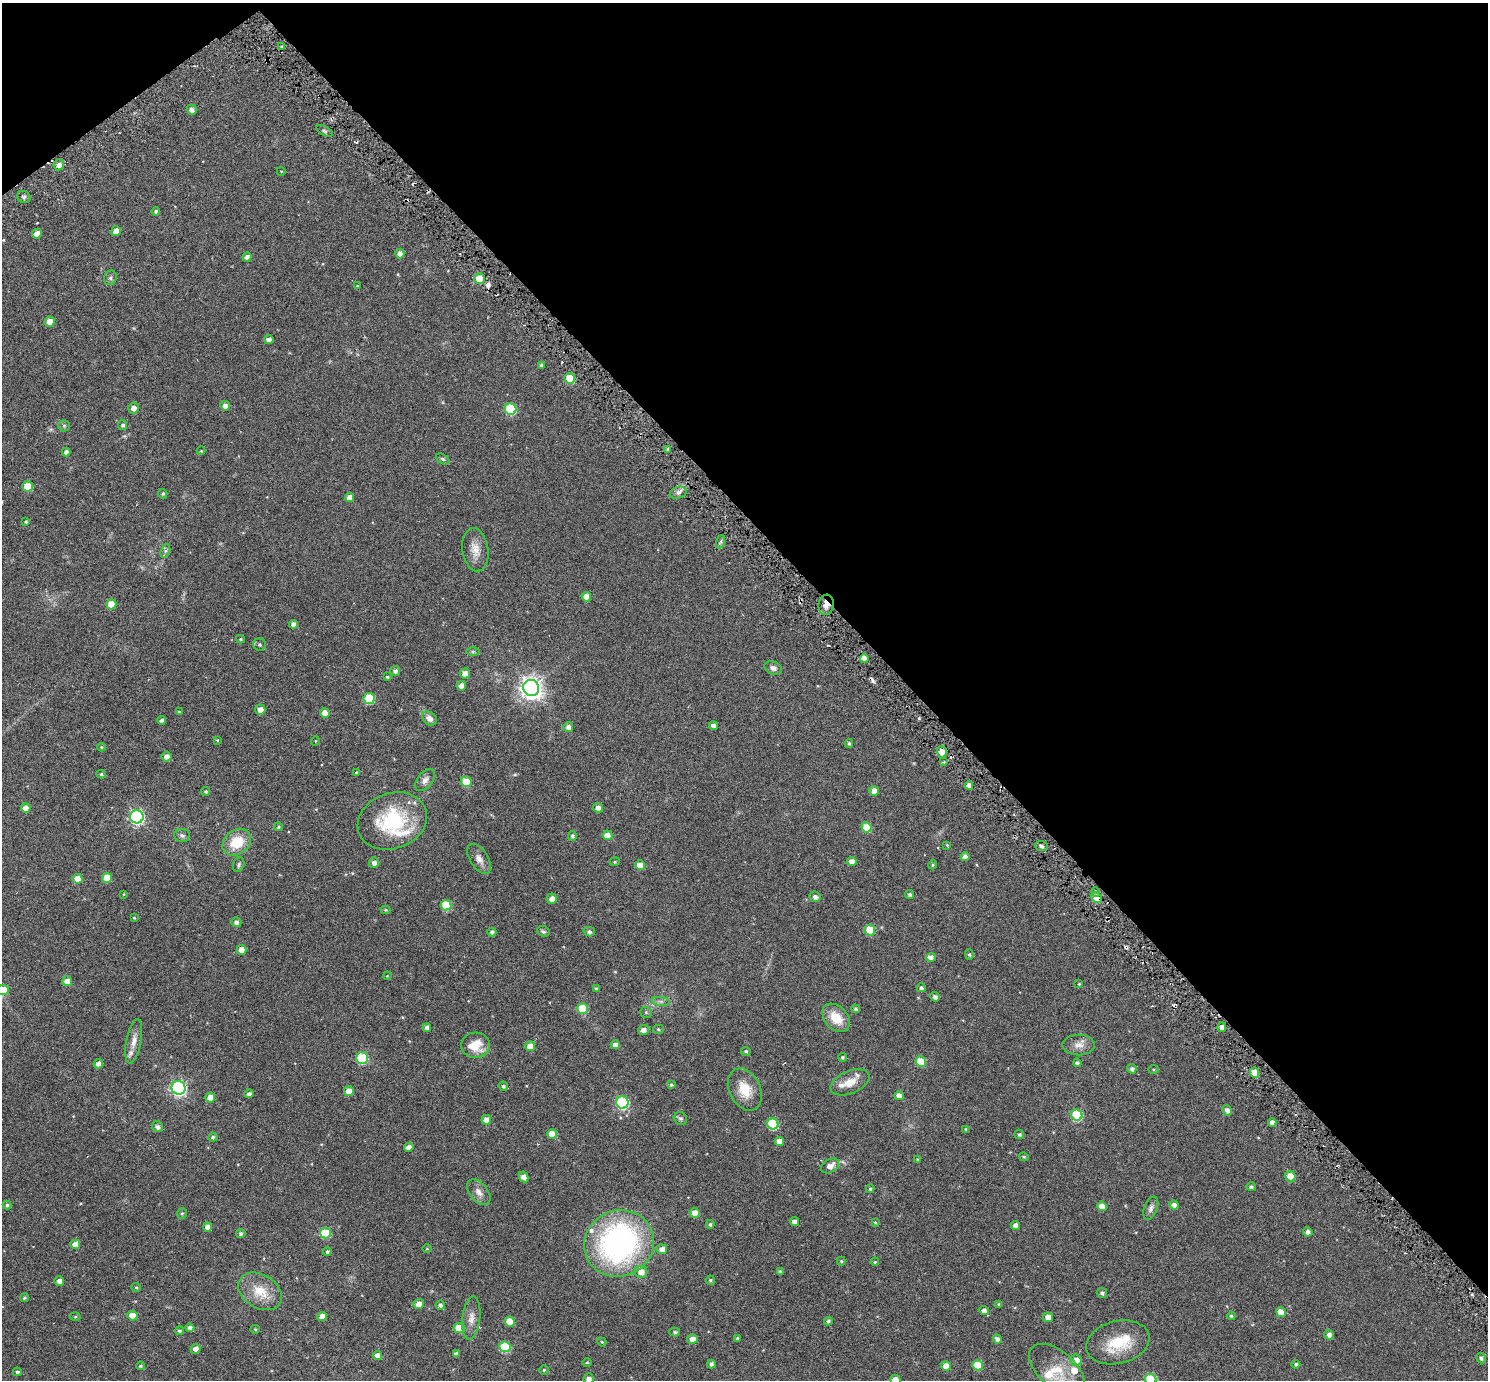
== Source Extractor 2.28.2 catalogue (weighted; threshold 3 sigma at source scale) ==
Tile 3 of 4 x 4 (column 3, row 1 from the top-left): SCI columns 3037-4522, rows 4345-5722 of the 6069 x 6069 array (HDU 1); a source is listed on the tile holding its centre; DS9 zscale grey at full resolution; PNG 1490 x 1382 px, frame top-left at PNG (2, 3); each listed source drawn as its Kron ellipse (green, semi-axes under 4 px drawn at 4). Shown black and unused: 40% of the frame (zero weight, under 3 of 6 exposures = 3% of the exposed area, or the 3 px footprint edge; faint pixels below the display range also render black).
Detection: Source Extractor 2.28.2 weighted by HDU 2 'WHT'; one run over the whole footprint, this tile lists its part. Background 0.032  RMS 0.0083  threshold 0.0339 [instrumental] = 3 sigma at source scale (4.09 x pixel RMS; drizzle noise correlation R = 1.36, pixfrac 0.8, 0.05/0.05 arcsec/px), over >= 5 px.
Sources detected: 258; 1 inside a brighter object's white glare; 7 cosmic-ray / hot-pixel residue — neither listed nor drawn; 8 inside a brighter listed object's ellipse — not listed separately; the other 242 listed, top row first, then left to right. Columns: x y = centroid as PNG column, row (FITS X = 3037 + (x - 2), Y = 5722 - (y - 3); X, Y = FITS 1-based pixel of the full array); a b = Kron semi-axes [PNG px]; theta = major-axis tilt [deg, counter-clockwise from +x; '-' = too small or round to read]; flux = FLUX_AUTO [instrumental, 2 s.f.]
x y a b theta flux
282 47 3 2 - 0.97
192 110 5 4 - 2.4
325 131 9 4 -27 1.2
59 165 5 5 - 3
281 171 4 3 - 0.46
24 197 7 6 - 1.5
156 211 4 4 - 1.2
116 231 5 4 - 4.5
37 234 5 5 - 5.5
400 254 5 4 - 3.5
247 257 4 4 - 2.7
110 278 7 6 - 1.6
479 279 5 5 - 13
357 286 4 3 - 0.47
50 322 5 5 - 7.5
269 340 4 4 - 3.1
541 366 4 3 - 1.5
570 378 5 5 - 15
225 406 5 4 - 3.8
133 408 5 5 - 3.8
511 409 6 6 - 43
123 425 5 4 - 1.4
64 426 6 5 - 1.1
668 449 4 3 - 1.1
201 451 4 4 - 0.61
66 452 4 4 - 2.7
443 459 7 4 -27 1.1
27 486 5 5 - 11
678 493 9 6 16 2.3
163 494 5 4 - 1
350 497 4 4 - 5
26 522 4 4 - 1
720 542 7 4 70 1.3
475 550 21 13 -81 8.2
165 551 7 4 71 1.4
586 597 5 4 - 5.9
111 604 5 5 - 13
826 605 10 7 83 4.1
293 624 4 4 - 3.3
240 639 4 4 - 0.77
260 644 6 6 - 1.1
473 652 6 4 0 1
864 658 4 4 - 5.9
773 668 9 6 -21 2.4
395 671 5 5 - 2.3
465 673 5 5 - 4.6
387 677 3 3 - 0.9
461 686 5 5 - 5.4
531 688 8 8 - 470
369 698 5 5 - 31
260 710 5 5 - 5.2
179 712 3 3 - 0.94
325 713 5 5 - 5.5
429 718 8 6 -41 3.5
162 720 4 4 - 2.1
713 726 4 4 - 2.6
568 727 5 5 - 3
217 740 3 2 - 0.64
315 741 5 3 - 0.47
849 743 4 3 - 1.1
101 747 4 4 - 0.7
942 752 5 5 - 6.2
166 757 5 5 - 3.7
944 762 4 4 - 0.73
357 773 4 4 - 0.95
101 774 5 4 - 1
425 780 13 7 50 3.4
466 782 5 5 - 19
969 785 4 4 - 3.3
874 791 5 5 - 4.9
206 792 5 4 - 1
26 808 5 4 - 5
598 808 5 4 - 3.4
137 817 7 6 - 140
392 821 35 28 20 50
279 827 4 3 - 0.73
866 827 5 5 - 16
607 835 5 4 - 5.7
182 836 8 6 -5 1.9
572 836 5 4 - 1.4
237 842 15 12 37 19
947 845 4 3 - 0.64
1042 846 6 5 - 1.9
965 857 4 4 - 3.6
479 859 17 9 -57 4.5
852 861 5 4 - 4
615 862 5 4 - 0.94
374 863 5 5 - 3
239 865 7 5 67 1.3
640 865 5 5 - 7.3
933 865 4 4 - 0.8
107 878 5 5 - 12
78 879 5 4 - 8.6
1096 892 5 3 - 0.86
124 894 4 2 - 0.49
910 894 4 4 - 1.6
815 897 6 5 - 2.3
1096 898 6 5 - 8.6
552 899 5 5 - 3.4
446 905 5 5 - 23
386 910 5 4 - 0.62
134 918 3 2 - 0.58
236 922 5 5 - 2.6
870 930 5 5 - 25
543 931 6 5 - 1.3
492 932 4 4 - 1.8
589 932 6 4 -15 1.6
242 950 5 5 - 7
969 955 5 4 - 1.1
931 958 5 4 - 2
387 976 4 3 - 0.49
67 981 5 4 - 5.9
1079 984 4 3 - 0.57
921 988 5 4 - 1.6
596 989 4 3 - 1.5
3 990 6 5 - 19
935 997 5 4 - 2.2
661 1001 9 4 -8 1.8
583 1009 5 5 - 24
856 1009 4 4 - 1.3
646 1012 5 5 - 1.1
836 1018 16 11 -48 13
1222 1027 4 4 - 4.2
427 1028 4 4 - 2.5
658 1029 5 4 - 0.91
643 1030 5 5 - 3.9
134 1041 22 7 79 5.9
475 1045 14 12 5 14
615 1045 4 4 - 3.5
1079 1045 16 10 1 5.5
530 1046 5 5 - 6.3
746 1051 5 4 - 0.96
843 1057 4 4 - 1.1
362 1058 6 5 - 48
921 1062 5 5 - 19
1077 1063 4 4 - 1.9
98 1064 5 4 - 3.9
1132 1069 5 4 - 2
1153 1069 5 3 - 0.66
1255 1073 5 4 - 8.3
850 1082 20 11 23 9.5
671 1085 4 3 - 1.1
503 1086 5 4 - 1.3
179 1088 7 6 - 170
745 1090 22 15 -63 14
349 1091 5 5 - 7.9
249 1094 4 4 - 2.2
899 1096 5 4 - 4.6
210 1097 5 5 - 6.5
622 1103 6 6 - 73
1227 1110 5 4 - 2.7
1077 1115 6 5 - 41
680 1118 7 6 - 1.5
486 1120 5 4 - 6.2
1272 1122 4 4 - 3.4
773 1124 6 5 - 34
157 1127 6 5 - 2.5
966 1129 4 3 - 1
552 1134 5 5 - 13
1019 1134 5 4 - 1.4
213 1137 5 4 - 1.2
779 1142 4 4 - 4.7
409 1147 4 4 - 4.1
1024 1157 5 4 - 0.87
918 1160 4 3 - 0.71
830 1166 10 6 30 4.5
1290 1176 5 5 - 9.3
524 1177 6 4 -61 4.2
1251 1187 5 4 - 1.3
870 1189 4 3 - 0.97
479 1192 15 9 -50 4.8
7 1205 4 4 - 1.2
1174 1205 5 4 - 3
1102 1206 5 4 - 8.1
1151 1208 12 6 68 2.6
182 1213 5 5 - 0.93
695 1213 5 5 - 5.7
794 1222 5 4 - 3.2
875 1222 4 3 - 0.67
710 1224 4 4 - 1.4
1016 1225 4 4 - 3.6
207 1227 4 4 - 4
1308 1232 5 4 - 2.7
241 1233 5 4 - 1.5
325 1233 5 5 - 26
619 1243 35 33 27 170
75 1244 5 5 - 6.7
427 1248 5 3 - 0.51
662 1249 5 5 - 4.3
327 1252 4 4 - 1.2
841 1261 4 4 - 0.94
875 1262 4 3 - 0.72
780 1271 4 3 - 1.1
641 1272 6 6 - 5.7
710 1280 4 4 - 1.1
59 1281 5 4 - 2.8
136 1287 4 4 - 0.75
260 1291 23 16 -32 16
1102 1293 5 5 - 1.6
24 1298 4 4 - 1.1
419 1304 5 5 - 5.2
999 1304 4 4 - 0.74
440 1305 5 4 - 1.9
984 1311 4 4 - 2.5
1281 1312 5 4 - 7.7
132 1316 5 5 - 10
1231 1316 4 4 - 1.1
75 1317 5 3 - 0.73
322 1317 5 4 - 5.7
1048 1317 5 5 - 4.4
471 1318 21 9 83 6.2
510 1321 5 5 - 11
828 1321 4 4 - 1.4
190 1328 4 4 - 2.9
459 1328 5 5 - 14
255 1329 5 4 - 0.78
179 1331 5 4 - 1.1
675 1332 5 4 - 0.95
1329 1335 5 4 - 2.9
738 1338 4 4 - 1.5
693 1339 5 4 - 4.7
997 1339 4 4 - 2.9
602 1342 5 4 - 0.7
1118 1342 32 21 14 25
505 1347 5 5 - 38
195 1349 5 5 - 3.1
456 1354 4 4 - 2.8
377 1355 4 4 - 3.7
1481 1358 5 4 - 1.5
1076 1360 6 5 - 6.3
587 1363 5 3 - 0.63
711 1364 4 4 - 1.9
1296 1364 4 4 - 1.2
978 1365 5 5 - 17
140 1366 4 3 - 0.9
946 1366 5 4 - 7.1
1057 1369 33 18 -41 20
544 1370 4 4 - 0.82
17 1372 4 4 - 1.2
588 1379 6 5 - 3.5
895 1380 5 5 - 14
1151 1380 6 5 - 42
Overlapping masked pixels (flux is a lower limit): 2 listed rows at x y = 826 605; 1096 898
Isophote crosses this tile's border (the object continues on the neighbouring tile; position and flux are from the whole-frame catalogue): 4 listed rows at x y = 3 990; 588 1379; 895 1380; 1151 1380